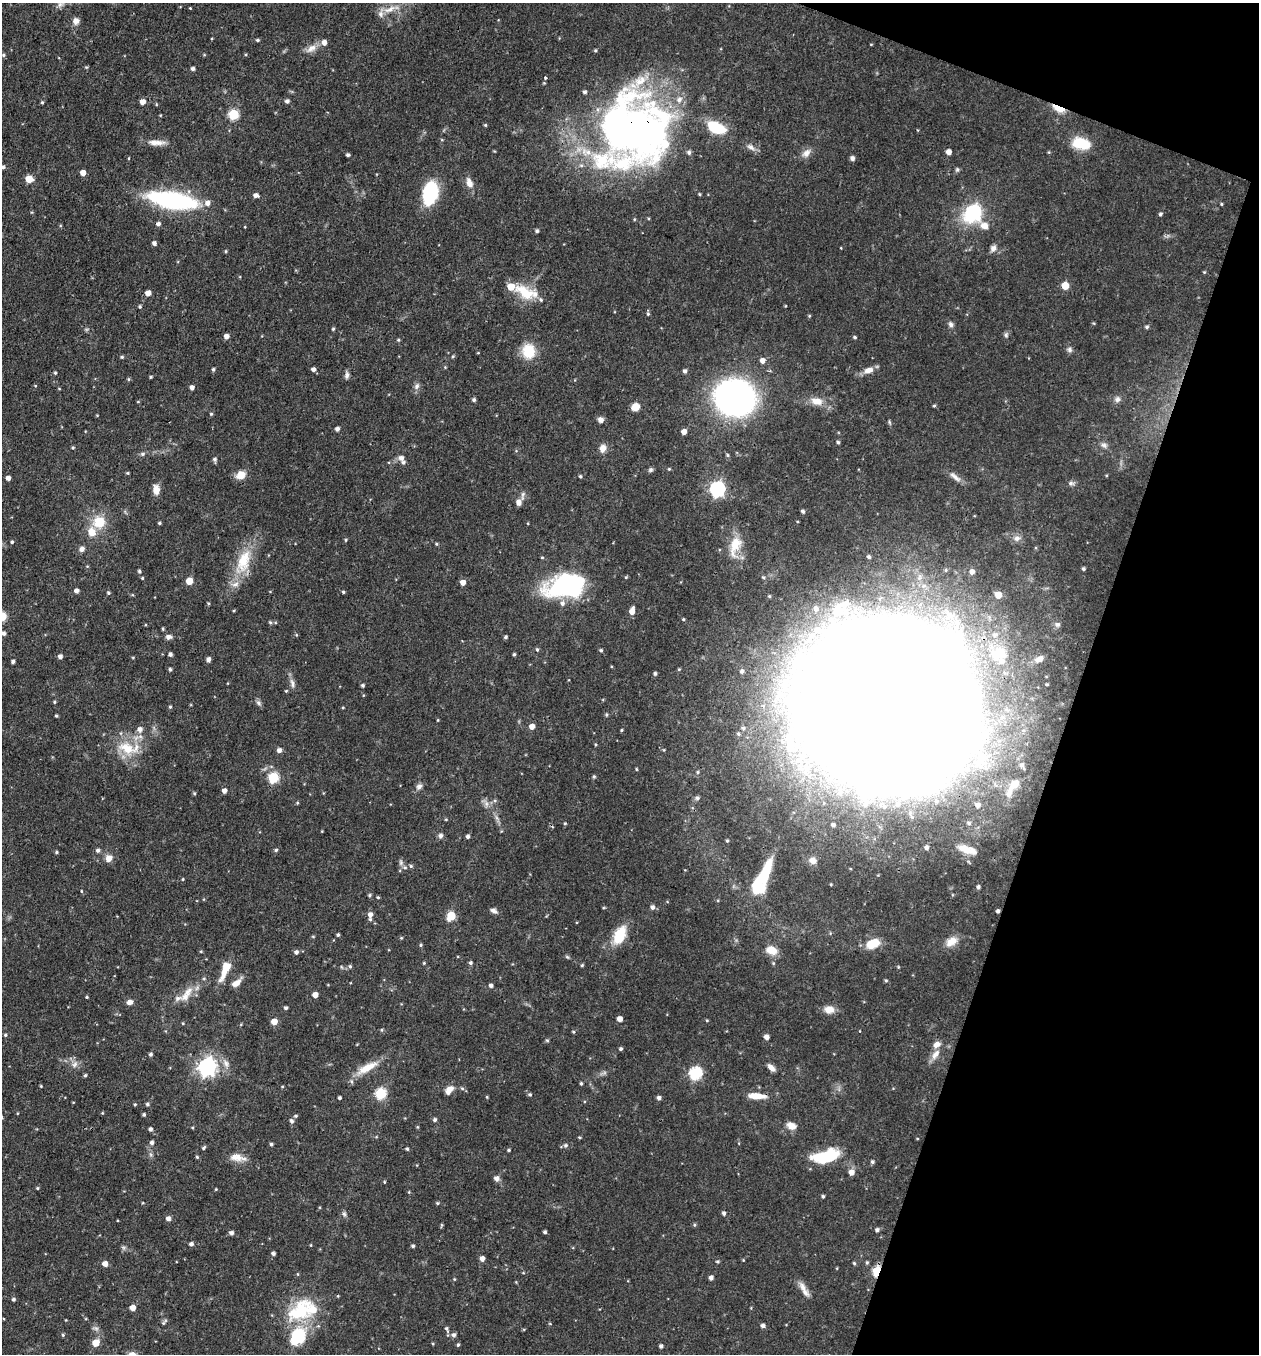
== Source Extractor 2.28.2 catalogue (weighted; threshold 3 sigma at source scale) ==
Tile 8 of 4 x 4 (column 4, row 2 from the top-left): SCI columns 4037-5293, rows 2708-4059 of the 5429 x 5415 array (HDU 1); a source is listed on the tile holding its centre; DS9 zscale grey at full resolution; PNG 1261 x 1356 px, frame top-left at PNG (2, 3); no overlay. Shown black and unused: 17% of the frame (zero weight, under 3 of 4 exposures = <1% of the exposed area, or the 3 px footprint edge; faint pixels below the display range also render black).
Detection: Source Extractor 2.28.2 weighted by HDU 2 'WHT'; one run over the whole footprint, this tile lists its part. Background 0.0468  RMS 0.0035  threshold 0.0157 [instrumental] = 3 sigma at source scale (4.5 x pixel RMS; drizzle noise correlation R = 1.50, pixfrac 1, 0.05/0.05 arcsec/px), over >= 5 px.
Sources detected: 371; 1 too faint to see at this stretch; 6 inside a brighter object's white glare — not listed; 28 inside a brighter listed object's ellipse — not listed separately; the other 336 listed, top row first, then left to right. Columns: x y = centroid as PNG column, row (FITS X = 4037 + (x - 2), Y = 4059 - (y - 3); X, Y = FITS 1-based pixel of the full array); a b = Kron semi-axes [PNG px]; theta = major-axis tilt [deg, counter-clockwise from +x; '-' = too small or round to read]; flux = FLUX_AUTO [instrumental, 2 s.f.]
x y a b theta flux
60 4 10 7 22 1.7
190 8 3 2 - 0.27
389 9 20 8 24 4.2
76 21 7 7 - 2
257 40 4 3 - 0.61
871 44 4 3 - 0.25
311 48 17 8 30 2.9
595 50 4 3 - 0.47
3 55 5 4 - 0.57
193 69 4 4 - 0.94
545 78 3 3 - 0.68
287 101 5 4 - 1.1
42 102 5 4 - 0.46
142 102 5 5 - 2.3
1058 108 14 6 -26 5.7
234 114 5 5 - 25
160 115 3 3 - 0.28
485 125 4 4 - 0.41
716 127 19 11 -25 13
633 131 78 73 43 220
156 142 23 7 -1 3.1
1081 143 15 9 -12 14
751 147 13 6 -26 1.7
949 152 4 4 - 2.6
1049 152 5 3 - 0.31
806 153 13 9 50 2.3
348 155 3 3 - 0.74
852 158 5 5 - 1
3 167 5 4 - 0.7
957 170 6 5 - 0.66
83 173 4 4 - 3
29 179 5 5 - 6.6
469 183 14 8 -68 2.6
430 194 21 13 73 24
700 194 4 3 - 0.39
256 195 6 4 -6 1.4
172 200 51 16 -10 45
1221 204 4 3 - 0.39
973 212 8 7 - 81
1160 214 5 4 - 0.65
634 219 5 3 - 0.31
158 224 5 4 - 1.2
984 226 10 8 -12 3
537 231 4 4 - 0.74
154 243 4 4 - 1.2
993 248 8 7 - 1.5
1204 272 4 4 - 0.31
1065 286 5 5 - 8.5
525 292 27 14 -33 10
148 293 4 4 - 3
140 307 4 4 - 0.53
648 314 5 4 - 0.55
809 316 5 3 - 0.35
951 324 7 6 - 1.1
1147 327 5 4 - 0.64
333 329 4 4 - 0.49
1006 335 7 5 90 0.75
226 336 4 4 - 2
855 337 4 4 - 0.56
398 340 5 4 - 0.43
1070 350 8 6 -49 1
528 351 18 15 -84 8.8
453 356 4 4 - 0.44
122 357 4 4 - 0.5
762 360 5 5 - 1.9
445 367 4 4 - 0.29
213 369 4 4 - 0.65
313 369 5 4 - 1.2
868 370 14 8 14 2.7
685 371 5 4 - 0.93
55 373 4 4 - 0.46
347 375 9 6 78 1.2
150 377 4 3 - 0.42
129 379 5 4 - 0.39
35 386 4 3 - 0.29
417 386 10 6 61 1.3
192 387 4 4 - 1.4
59 389 5 3 - 0.28
735 397 23 20 -10 210
1117 399 9 7 44 1.4
474 400 4 4 - 0.79
817 401 17 10 -11 4.3
138 402 4 3 - 0.31
934 406 4 4 - 0.45
635 407 8 7 - 3.4
211 414 4 4 - 0.44
601 420 7 7 - 1.4
337 429 4 4 - 1.2
684 432 5 4 - 2.1
838 442 4 4 - 0.57
1104 445 9 7 -26 1.3
73 448 4 4 - 0.4
603 448 10 7 82 2.3
142 454 5 5 - 0.61
728 455 5 4 - 0.48
401 458 6 6 - 1.5
215 459 5 5 - 0.83
669 469 4 4 - 0.38
651 470 6 6 - 0.71
128 473 4 3 - 0.38
241 475 10 8 33 4.3
580 476 4 3 - 0.46
955 477 20 7 -39 2.3
8 478 4 4 - 1.6
1070 483 6 6 - 0.96
717 489 6 6 - 89
156 490 11 7 -87 3.2
523 495 14 5 81 1.1
518 502 8 7 - 1.6
803 511 4 4 - 0.73
99 522 13 13 - 8.5
159 523 4 3 - 0.51
1017 538 10 8 25 1.9
346 540 4 4 - 0.44
12 542 4 3 - 0.51
436 544 4 4 - 0.41
735 546 31 15 73 8.4
82 549 8 7 - 1.3
542 557 4 4 - 0.38
869 557 5 4 - 0.79
244 561 35 17 74 13
1083 569 3 3 - 0.68
139 571 5 4 - 0.61
972 572 5 5 - 1.9
626 577 4 3 - 0.38
142 578 4 3 - 0.41
189 581 5 5 - 6.3
463 582 5 5 - 2.4
565 586 41 22 9 45
76 591 4 4 - 1.5
343 592 4 3 - 0.5
108 593 4 4 - 0.54
998 595 5 5 - 5.6
769 596 5 5 - 0.58
234 610 4 3 - 0.32
632 611 7 5 78 3.1
683 619 4 3 - 0.43
270 622 6 4 -62 0.51
1057 624 8 7 - 0.97
163 629 4 3 - 0.45
3 633 5 4 - 1.1
169 637 7 6 - 1.3
505 637 4 4 - 0.58
537 649 5 4 - 0.56
601 650 4 4 - 0.54
170 654 4 4 - 0.98
514 654 4 3 - 0.52
60 656 4 4 - 1.3
133 657 5 3 - 0.32
208 659 5 4 - 1.4
1040 659 10 7 29 2.4
13 661 4 3 - 0.94
170 669 4 3 - 0.64
742 671 6 5 - 0.98
655 673 4 4 - 0.73
292 683 14 6 -75 1.6
1047 684 4 3 - 0.39
363 685 4 4 - 0.66
286 691 4 4 - 0.34
54 702 4 3 - 0.43
258 703 8 6 -46 0.96
885 705 145 127 -10 1900
170 707 4 4 - 0.45
343 707 4 3 - 0.31
606 715 5 4 - 0.48
56 716 3 3 - 0.47
438 720 3 3 - 0.29
532 726 5 5 - 2.7
743 728 5 5 - 0.7
140 729 6 6 - 1.8
621 730 3 3 - 0.36
738 734 5 4 - 0.56
127 748 27 17 -28 11
279 750 5 5 - 1.5
664 750 5 3 - 0.3
1022 765 8 7 - 1.2
698 772 5 3 - 0.4
594 776 5 4 - 0.52
273 777 6 5 - 26
1014 784 16 10 43 3.8
419 786 9 7 41 1.3
224 791 4 4 - 1.7
194 793 4 3 - 0.46
697 798 5 5 - 0.8
495 800 6 4 0 0.56
297 803 4 4 - 0.4
497 818 7 4 -70 0.91
446 819 5 3 - 0.32
565 823 4 4 - 0.4
969 823 6 5 - 0.74
833 825 4 4 - 0.95
322 831 4 3 - 0.25
441 836 6 5 - 1.2
468 836 4 4 - 0.88
727 841 4 3 - 0.5
926 848 5 5 - 1
965 849 16 8 -26 4.6
98 850 5 5 - 0.99
276 850 5 4 - 0.58
56 852 4 4 - 0.49
109 858 8 7 - 2.7
812 860 8 8 - 2.4
401 863 8 5 -84 0.84
405 867 7 5 -3 0.87
765 873 22 12 70 8.5
183 879 3 3 - 0.32
978 887 4 4 - 0.83
81 891 4 3 - 0.33
369 895 5 4 - 0.52
378 897 4 3 - 0.39
652 907 6 6 - 1
494 911 8 5 -27 1.3
998 911 4 3 - 0.85
370 915 7 6 - 2
451 916 6 5 - 14
338 935 4 3 - 0.57
620 935 22 12 65 10
313 936 5 3 - 0.34
401 938 4 3 - 0.32
952 941 16 10 32 3.8
873 943 16 10 24 6.5
420 945 4 4 - 0.44
771 950 13 9 -16 4.5
296 952 5 5 - 0.98
567 957 6 4 -44 0.46
424 963 4 4 - 0.34
470 963 4 4 - 0.68
582 965 4 4 - 0.49
350 966 5 4 - 0.58
225 970 25 8 70 6.1
886 980 4 4 - 0.45
236 983 14 7 36 2.6
491 985 5 4 - 0.97
186 994 28 9 55 4.9
315 995 4 4 - 2.9
87 997 4 3 - 0.33
129 1002 7 5 18 1.7
286 1008 4 4 - 0.78
829 1009 12 9 -3 3.1
619 1019 4 4 - 2.3
707 1020 4 3 - 0.33
274 1022 5 5 - 4.3
183 1023 4 3 - 0.3
573 1032 4 4 - 0.39
5 1035 5 4 - 0.52
766 1037 5 4 - 1.9
547 1040 6 4 -1 0.4
621 1049 4 4 - 0.69
150 1054 4 4 - 0.82
935 1054 16 8 54 2.8
226 1063 13 7 -68 2.1
74 1064 9 7 52 1.6
207 1067 7 7 - 160
771 1067 9 5 -44 2.2
367 1068 31 10 30 6.8
695 1073 6 6 - 47
85 1075 4 3 - 0.59
581 1083 4 3 - 0.52
41 1086 3 3 - 0.32
282 1087 4 3 - 0.3
462 1088 6 5 - 0.57
449 1089 10 7 24 2.4
381 1093 6 5 - 28
530 1094 5 5 - 0.54
756 1096 21 7 -4 5.3
487 1097 5 3 - 0.35
340 1098 3 3 - 0.72
659 1098 4 4 - 1.2
135 1104 4 3 - 0.41
147 1104 4 4 - 0.74
102 1113 5 3 - 0.28
144 1114 4 4 - 0.54
295 1116 5 4 - 0.57
435 1120 5 4 - 0.83
291 1121 6 5 - 0.92
791 1126 12 8 -24 2.8
192 1127 4 3 - 0.35
150 1129 4 4 - 1
579 1137 4 3 - 0.33
917 1138 4 3 - 0.26
152 1142 5 5 - 0.99
271 1144 4 4 - 0.63
565 1145 5 5 - 0.74
204 1148 6 4 43 0.58
407 1149 4 4 - 0.49
508 1150 4 3 - 0.5
825 1156 29 13 14 16
197 1157 4 4 - 0.45
237 1158 23 9 -8 3.7
872 1162 5 4 - 0.73
851 1172 6 5 - 2.6
496 1178 6 5 - 1.7
384 1182 4 3 - 0.31
37 1188 4 4 - 0.35
216 1189 4 3 - 0.3
409 1192 4 4 - 0.31
823 1196 4 3 - 0.61
437 1203 5 4 - 0.46
724 1213 5 4 - 0.9
344 1214 7 5 -84 0.81
168 1219 5 5 - 1.4
442 1225 6 4 89 0.38
694 1225 5 4 - 0.49
877 1230 4 4 - 0.91
545 1232 3 3 - 0.71
231 1233 5 5 - 1.1
191 1244 5 4 - 1.1
311 1245 4 3 - 0.28
413 1246 4 4 - 0.6
123 1247 7 4 -19 0.66
273 1253 4 4 - 0.92
482 1259 5 4 - 1.9
743 1260 4 4 - 0.27
718 1261 5 3 - 0.47
867 1262 5 4 - 0.52
854 1263 5 4 - 0.52
105 1264 5 4 - 2.5
837 1268 4 3 - 0.27
877 1271 6 4 70 25
297 1274 5 3 - 0.32
711 1278 4 4 - 1.3
454 1279 4 3 - 0.3
803 1287 17 8 -55 2.8
338 1296 5 3 - 0.28
13 1299 4 4 - 0.7
132 1308 4 4 - 3.3
296 1314 29 18 -6 16
164 1322 11 4 50 0.72
763 1326 4 4 - 1.2
447 1329 12 5 -69 0.92
63 1335 4 4 - 0.47
454 1335 5 5 - 1.1
298 1336 25 18 59 15
96 1343 5 5 - 6
458 1345 5 4 - 0.5
661 1346 4 4 - 0.9
Overlapping masked pixels (flux is a lower limit): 6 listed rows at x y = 1058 108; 633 131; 885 705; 998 911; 756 1096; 877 1271
Isophote crosses this tile's border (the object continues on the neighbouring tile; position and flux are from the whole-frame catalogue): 2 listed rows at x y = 3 167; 3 633